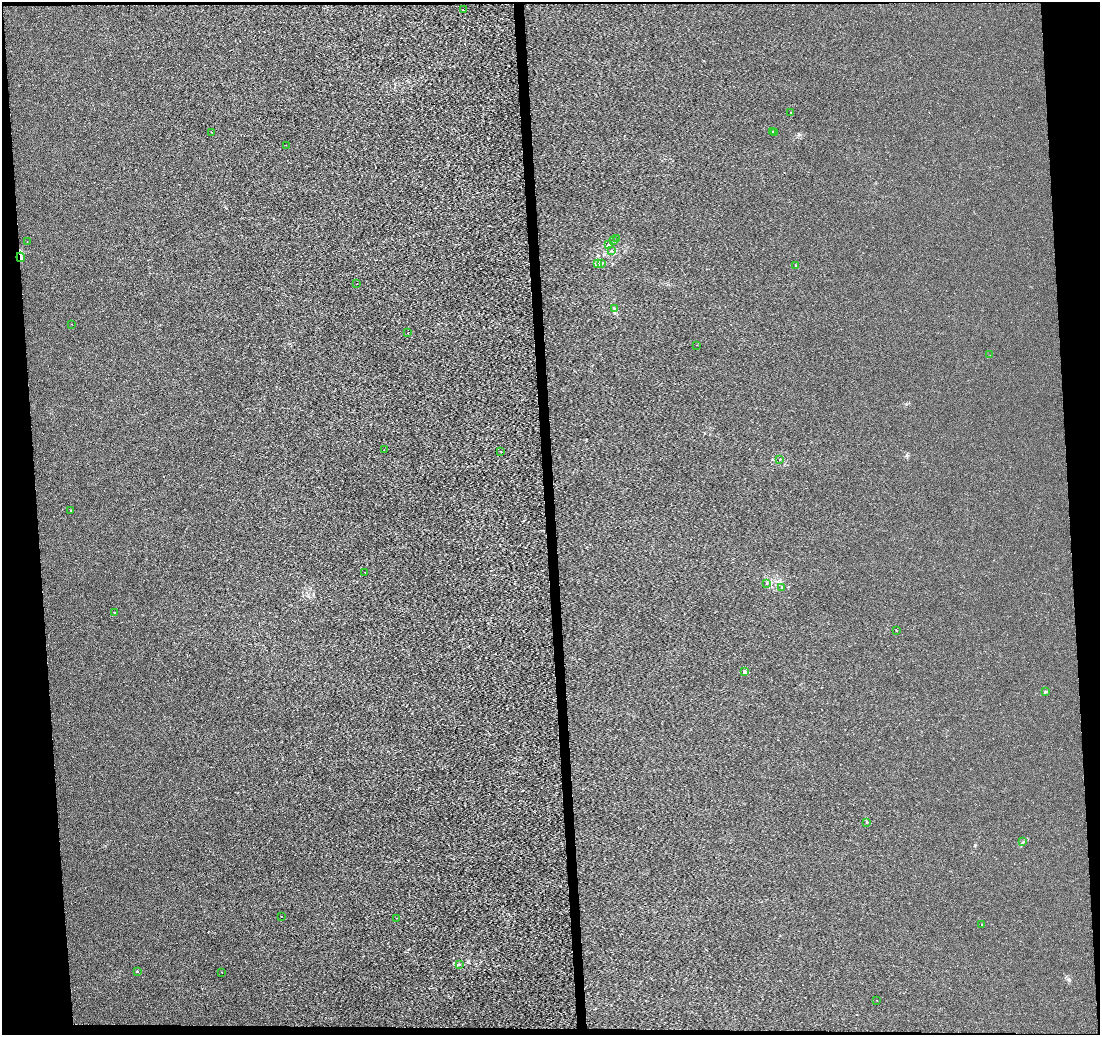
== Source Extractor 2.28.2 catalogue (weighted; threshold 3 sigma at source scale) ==
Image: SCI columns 1-4392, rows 1-4131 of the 4393 x 4131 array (HDU 1 of 3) = the unmasked area's bounding box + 8 px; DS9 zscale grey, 4 x 4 block average (1 PNG px = mean of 4 x 4 image px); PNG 1102 x 1037 px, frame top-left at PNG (2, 2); each listed source drawn as its Kron ellipse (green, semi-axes under 4 px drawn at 4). Shown black and unused: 8% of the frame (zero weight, under 3 of 6 exposures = <1% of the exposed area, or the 3 px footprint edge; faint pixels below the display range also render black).
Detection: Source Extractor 2.28.2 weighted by HDU 2 'WHT'. Background -1.50e-04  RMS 0.0016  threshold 0.00659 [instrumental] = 3 sigma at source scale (4.09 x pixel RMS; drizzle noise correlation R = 1.36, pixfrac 0.8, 0.0396/0.0396 arcsec/px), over >= 5 px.
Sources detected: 45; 2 cosmic-ray / hot-pixel residue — neither listed nor drawn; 1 coinciding with a brighter row at this scale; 1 inside a brighter listed object's ellipse — not listed separately; the other 41 listed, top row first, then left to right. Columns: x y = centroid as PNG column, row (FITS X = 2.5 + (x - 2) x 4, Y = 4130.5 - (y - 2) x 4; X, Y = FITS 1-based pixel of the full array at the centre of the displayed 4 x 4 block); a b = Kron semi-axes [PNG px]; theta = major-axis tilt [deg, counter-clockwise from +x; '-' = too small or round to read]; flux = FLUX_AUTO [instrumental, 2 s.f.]
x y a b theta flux
463 10 2 2 - 0.57
791 113 2 2 - 0.4
212 132 2 2 - 0.26
772 132 2 2 - 0.28
775 133 2 2 - 0.28
286 145 2 2 - 0.13
616 239 2 2 - 0.22
614 240 2 2 - 0.26
27 242 2 2 - 0.13
608 244 3 2 - 1.2
611 251 2 2 - 0.68
21 257 5 3 - 2.1
597 264 2 2 - 0.21
601 264 2 2 - 0.51
796 265 2 2 - 2.5
357 284 2 2 - 0.27
615 309 2 2 - 0.42
72 324 2 2 - 0.29
408 333 2 2 - 0.17
697 345 2 2 - 0.23
990 355 2 2 - 0.13
384 450 2 2 - 0.17
501 452 2 2 - 0.29
780 459 2 2 - 0.81
71 510 2 2 - 0.64
365 573 2 2 - 0.41
766 584 2 2 - 0.2
781 587 3 2 - 0.52
114 612 2 2 - 0.58
896 630 2 2 - 0.9
744 672 3 2 - 3.3
1045 691 4 2 - 0.96
867 822 3 2 - 0.53
1023 842 2 2 - 0.63
281 916 2 2 - 0.41
397 918 2 2 - 0.27
981 925 2 2 - 0.79
459 964 2 2 - 0.38
137 971 2 2 - 1.9
222 972 2 2 - 0.22
877 1000 2 2 - 0.48
Overlapping masked pixels (flux is a lower limit): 1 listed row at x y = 21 257
Diffuse or blended objects may show on this block-average render without a row.